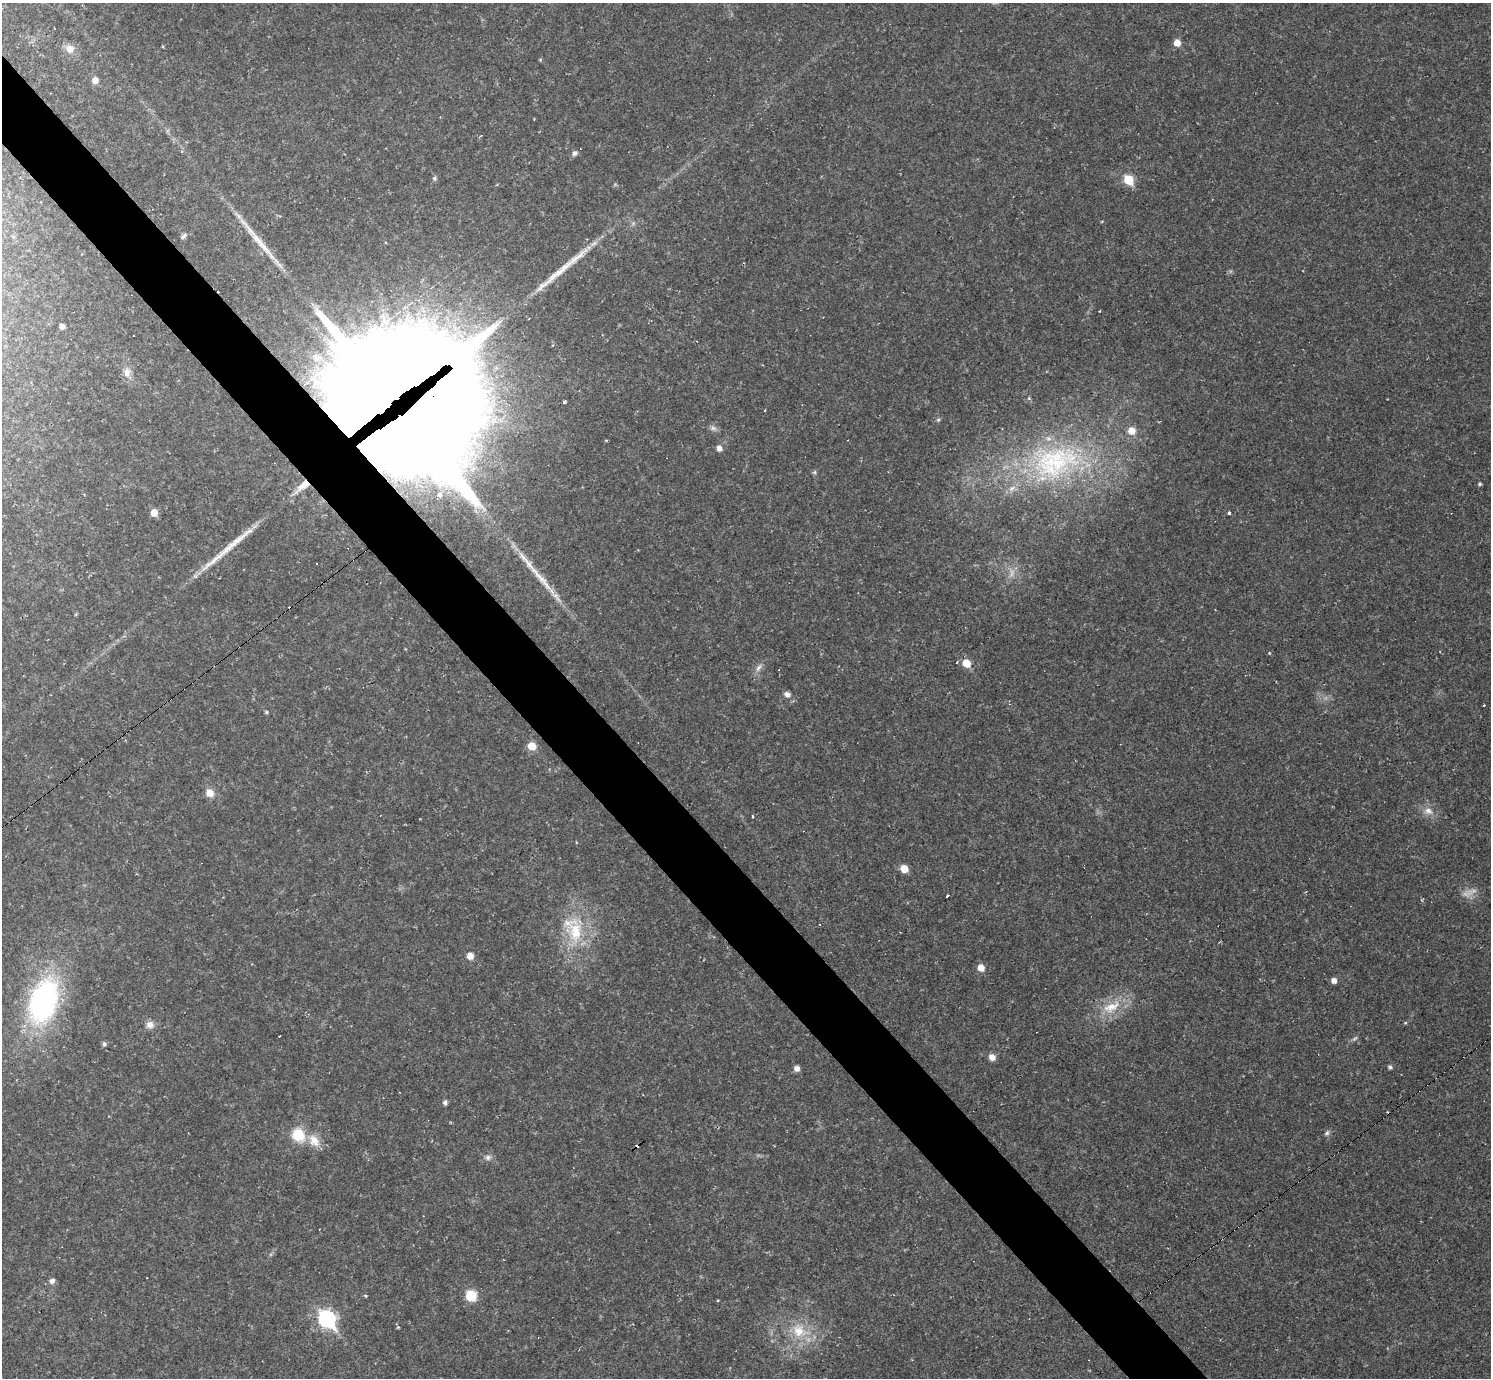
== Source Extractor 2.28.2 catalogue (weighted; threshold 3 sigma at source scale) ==
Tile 11 of 4 x 4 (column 3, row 3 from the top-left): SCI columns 2979-4467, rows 1671-3046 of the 5956 x 5953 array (HDU 1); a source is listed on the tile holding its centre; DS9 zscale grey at full resolution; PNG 1493 x 1380 px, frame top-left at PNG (2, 3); no overlay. Shown black and unused: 5% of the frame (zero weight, under 2 of 3 exposures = <1% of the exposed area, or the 3 px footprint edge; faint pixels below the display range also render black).
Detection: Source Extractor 2.28.2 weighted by HDU 2 'WHT'; one run over the whole footprint, this tile lists its part. Background 0.0519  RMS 0.0075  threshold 0.0336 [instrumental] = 3 sigma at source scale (4.5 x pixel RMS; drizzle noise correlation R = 1.50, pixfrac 1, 0.05/0.05 arcsec/px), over >= 5 px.
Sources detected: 77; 3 too faint to see at this stretch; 1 inside a brighter object's white glare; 12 cosmic-ray / hot-pixel residue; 3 long thin detections or spike segments (spike, bleed or trail) — not listed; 1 inside a brighter listed object's ellipse — not listed separately; the other 57 listed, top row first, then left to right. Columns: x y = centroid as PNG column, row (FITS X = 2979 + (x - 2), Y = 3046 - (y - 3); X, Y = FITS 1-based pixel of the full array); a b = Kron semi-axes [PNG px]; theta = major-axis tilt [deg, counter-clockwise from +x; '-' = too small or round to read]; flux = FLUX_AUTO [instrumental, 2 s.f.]
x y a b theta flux
1177 43 6 6 - 6.8
70 49 11 11 - 6
95 80 8 7 - 4.5
574 153 7 6 - 2.2
434 178 6 5 - 1.3
1128 179 6 5 - 30
183 236 11 5 38 1.9
528 319 2 2 - 0.84
62 326 4 4 - 3.6
317 357 17 13 -2 14
126 372 11 7 67 4.3
387 392 92 57 26 7100
564 401 4 3 - 8.6
938 420 6 5 - 1.2
713 428 8 6 -1 2.3
1131 430 9 8 - 7.1
719 448 7 6 - 3.4
1056 462 75 45 19 140
815 472 6 4 71 1.1
1480 484 5 4 - 1.2
302 486 28 9 41 13
439 495 5 4 - 6.5
154 513 5 5 - 9.7
1229 513 3 3 - 2.6
228 548 45 8 39 19
966 663 6 5 - 16
758 668 12 6 58 3.6
787 694 8 6 -40 3.1
266 712 5 4 - 0.98
532 746 7 6 - 12
210 793 9 8 - 7.2
1428 811 14 10 -35 6.3
752 816 3 2 - 1.2
904 869 7 6 - 9.5
947 896 3 3 - 2
575 932 34 20 -85 38
470 956 7 6 - 6
981 968 7 6 - 6.7
1334 980 5 5 - 4.2
43 1001 36 21 72 190
1111 1007 26 14 10 18
1405 1023 5 4 - 0.74
150 1025 10 9 - 4.5
104 1044 7 5 -65 1.7
992 1057 7 6 - 5
1390 1067 6 5 - 1.5
797 1068 7 7 - 2.8
445 1102 6 5 - 1.9
1327 1133 8 5 44 1.9
298 1135 13 11 -50 22
314 1141 19 13 -56 10
488 1157 8 7 - 2.7
52 1281 7 6 - 2.6
365 1296 4 3 - 1.2
471 1296 7 7 - 30
327 1319 9 7 -50 200
799 1331 23 19 -45 22
Overlapping masked pixels (flux is a lower limit): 2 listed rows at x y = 387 392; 302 486